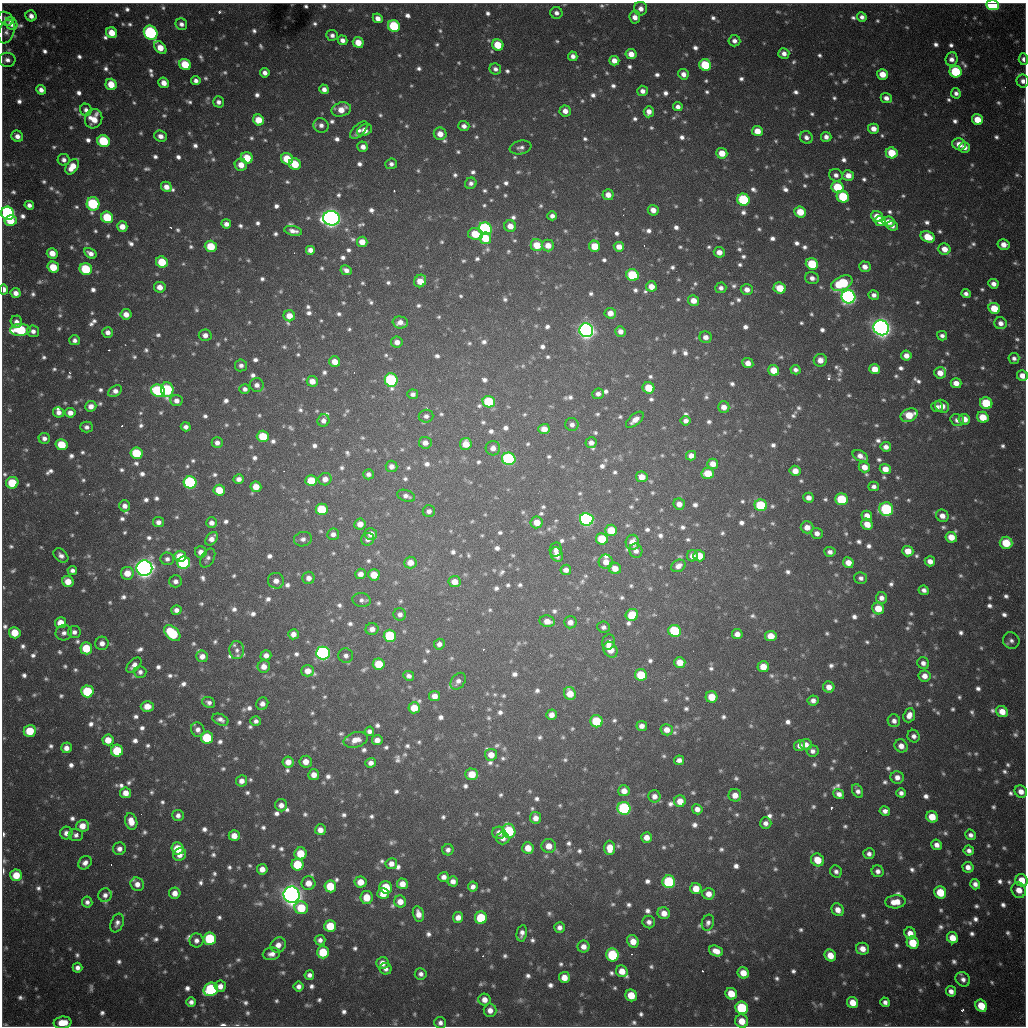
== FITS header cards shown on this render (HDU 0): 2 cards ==
NAXIS1  =                 1024 / length of data axis 1
NAXIS2  =                 1024 / length of data axis 2

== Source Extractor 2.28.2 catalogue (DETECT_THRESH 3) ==
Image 1024 x 1024 px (HDU 0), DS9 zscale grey, 1 PNG px = 1 image px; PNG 1028 x 1028 px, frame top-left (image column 1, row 1024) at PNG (2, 3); each listed source drawn as its Kron ellipse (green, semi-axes under 4 px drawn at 4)
Background 1030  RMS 26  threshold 77.9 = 3 sigma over >= 5 px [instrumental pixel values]
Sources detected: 1445; of the 1445, the 500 brightest by FLUX_AUTO listed and drawn (945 fainter detections omitted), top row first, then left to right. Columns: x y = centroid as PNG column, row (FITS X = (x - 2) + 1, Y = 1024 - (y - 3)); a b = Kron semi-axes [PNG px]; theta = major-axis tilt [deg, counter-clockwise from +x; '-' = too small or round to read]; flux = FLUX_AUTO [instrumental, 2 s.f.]
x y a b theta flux
992 5 6 5 - 2.1e+05
641 9 7 6 - 1.3e+04
556 13 6 6 - 8.2e+03
31 16 6 5 - 1.2e+04
635 17 6 5 - 1.5e+04
862 17 5 4 - 7.8e+03
378 18 5 4 - 1.3e+04
6 19 8 6 -33 9.3e+03
11 24 7 5 -53 2.0e+04
181 24 6 5 - 8.5e+03
394 26 6 5 - 1.1e+05
6 32 12 7 70 1.0e+04
112 33 6 5 - 2.9e+04
151 33 7 6 - 3.0e+05
332 35 5 5 - 7.8e+03
342 40 5 4 - 1.0e+04
734 41 6 5 - 9.5e+03
358 42 5 5 - 3.1e+04
498 45 6 5 - 5.2e+04
160 48 7 5 -49 3.0e+04
784 53 5 5 - 1.1e+04
631 54 5 5 - 2.1e+04
573 56 5 4 - 9.6e+03
952 59 7 6 - 1.1e+04
1023 59 6 4 -84 8.8e+03
7 60 8 7 - 9.7e+03
614 61 5 4 - 1.7e+04
185 64 6 5 - 6.7e+04
705 65 6 5 - 9.2e+04
495 69 6 5 - 7.9e+03
955 72 6 5 - 1.1e+05
265 73 5 4 - 9.7e+03
683 74 5 5 - 1.2e+04
882 74 5 5 - 2.8e+04
196 81 5 4 - 8.9e+03
1023 81 6 6 - 1.0e+04
164 83 5 5 - 1.8e+04
111 84 6 5 - 3.6e+04
324 89 5 4 - 1.1e+04
41 90 5 4 - 1.1e+04
642 91 5 5 - 1.1e+04
956 93 5 5 - 7.7e+03
886 98 6 5 - 1.1e+04
218 102 5 5 - 8.6e+03
678 107 5 4 - 9.4e+03
341 109 10 7 14 2.6e+04
86 110 6 6 - 7.4e+03
565 111 6 5 - 1.4e+04
649 112 5 5 - 1.4e+04
94 119 10 8 66 3.4e+04
258 120 5 5 - 3.9e+04
977 120 6 5 - 3.6e+04
321 125 8 7 - 9.9e+03
464 126 5 5 - 9.5e+03
873 129 5 5 - 1.7e+04
359 130 11 5 46 9.1e+03
365 130 8 5 23 1.9e+04
757 131 5 5 - 2.5e+04
440 134 6 6 - 2.1e+04
17 136 6 5 - 1.3e+04
160 136 6 5 - 1.2e+04
806 137 7 6 - 9.3e+03
826 137 5 5 - 9.6e+03
103 141 6 5 - 1.2e+05
959 144 7 6 - 1.9e+04
363 147 5 5 - 1.2e+04
964 147 5 5 - 1.1e+04
520 148 11 6 11 8.6e+03
722 153 5 5 - 3.2e+04
892 153 6 5 - 5.7e+04
247 158 6 5 - 5.0e+04
287 159 6 5 - 5.6e+04
64 160 6 6 - 8.5e+03
295 164 6 5 - 4.8e+04
391 164 6 5 - 7.4e+03
241 165 6 6 - 2.1e+04
72 167 8 5 55 2.9e+04
836 175 7 6 - 8.7e+03
848 175 6 5 - 1.7e+04
471 183 6 5 - 7.5e+03
166 187 5 5 - 1.6e+04
837 187 6 5 - 8.2e+04
608 195 5 5 - 1.7e+04
843 197 6 5 - 9.3e+04
743 200 6 6 - 1.4e+05
93 204 7 6 - 2.0e+05
29 205 5 4 - 8.7e+03
653 210 5 5 - 1.5e+04
800 212 6 5 - 4.2e+04
8 213 7 6 - 6.1e+05
552 216 5 4 - 8.5e+03
877 216 6 5 - 2.6e+04
107 217 6 5 - 9.2e+04
331 218 8 7 - 1.4e+06
11 221 6 5 - 4.1e+04
880 221 5 5 - 2.5e+04
889 222 6 5 - 2.0e+04
226 224 5 4 - 1.0e+04
122 226 5 5 - 2.0e+04
510 226 6 6 - 2.0e+04
892 226 5 4 - 7.8e+03
485 229 6 6 - 3.4e+05
293 231 9 4 -11 1.2e+04
475 234 7 6 - 4.8e+04
928 237 7 5 -22 3.9e+04
485 238 6 5 - 4.7e+04
362 242 5 5 - 2.4e+04
537 245 6 6 - 4.2e+04
548 245 6 6 - 2.0e+04
1003 245 6 5 - 1.6e+04
211 246 6 5 - 5.5e+04
595 246 5 5 - 4.1e+04
619 247 5 5 - 1.8e+04
944 249 6 5 - 2.1e+04
310 250 5 5 - 1.3e+04
719 252 5 5 - 1.5e+04
52 253 5 5 - 2.4e+04
90 253 7 4 -31 1.1e+04
162 262 6 5 - 5.9e+04
812 264 6 5 - 9.1e+04
53 267 6 5 - 4.7e+04
865 267 6 5 - 1.4e+04
86 269 6 5 - 1.1e+05
346 270 6 4 -27 1.1e+04
632 275 6 5 - 1.2e+05
812 278 7 6 - 9.8e+03
420 281 6 5 - 2.8e+04
842 283 11 6 25 1.4e+05
993 284 5 4 - 1.1e+04
651 286 5 5 - 2.2e+04
160 287 6 5 - 1.8e+04
721 288 5 5 - 8.6e+03
780 288 6 5 - 4.4e+04
4 289 5 4 - 1.2e+04
747 290 6 5 - 1.4e+04
16 293 5 5 - 1.2e+04
966 294 5 4 - 8.1e+03
874 295 5 4 - 9.2e+03
848 297 7 6 - 7.7e+05
693 300 5 5 - 2.1e+04
994 308 6 5 - 4.3e+04
610 313 5 5 - 1.7e+04
126 314 5 5 - 1.7e+04
289 316 6 5 - 2.5e+04
16 322 6 5 - 9.9e+03
400 322 7 6 - 1.4e+04
1001 323 6 6 - 1.3e+04
881 328 8 7 - 1.6e+06
20 330 10 6 2 1.5e+05
586 330 7 6 - 1.1e+06
33 331 6 5 - 9.4e+03
620 331 5 5 - 1.1e+04
108 332 5 5 - 1.1e+04
205 335 6 6 - 1.1e+04
942 336 5 4 - 7.4e+03
706 337 6 6 - 1.2e+04
75 340 5 5 - 7.6e+03
397 342 6 5 - 1.2e+04
906 355 5 4 - 1.5e+04
1014 358 5 5 - 7.5e+03
820 360 6 6 - 1.6e+04
335 362 5 5 - 2.3e+04
748 363 6 5 - 1.7e+04
241 365 6 6 - 8.1e+03
875 369 5 5 - 2.6e+04
774 370 6 5 - 3.6e+04
795 370 5 4 - 7.5e+03
940 373 6 5 - 2.0e+04
1022 376 5 5 - 1.8e+04
391 380 7 6 - 2.7e+05
312 381 5 5 - 1.8e+04
956 383 5 5 - 1.7e+04
257 385 7 7 - 1.0e+04
649 388 6 5 - 5.0e+04
245 389 5 5 - 7.5e+03
167 390 7 6 - 2.0e+05
115 391 7 5 35 1.1e+04
158 391 7 6 - 2.0e+05
413 394 5 4 - 7.5e+03
598 394 6 5 - 8.5e+03
176 401 6 5 - 1.1e+04
489 402 6 6 - 1.1e+05
986 403 6 5 - 8.9e+04
91 406 5 5 - 1.4e+04
942 406 7 6 - 1.7e+04
724 407 5 5 - 1.6e+04
937 407 6 5 - 8.1e+03
58 412 5 5 - 1.0e+04
70 413 5 5 - 1.4e+04
909 415 9 6 22 4.5e+04
426 416 7 6 - 7.9e+03
983 417 6 5 - 4.2e+04
964 419 6 5 - 2.0e+04
635 420 10 5 41 1.6e+04
957 420 7 6 - 9.5e+03
323 421 6 6 - 9.8e+03
686 421 5 4 - 9.3e+03
572 425 6 6 - 8.3e+03
87 427 6 5 - 7.7e+03
186 427 5 4 - 8.6e+03
544 429 6 5 - 2.2e+04
263 436 6 5 - 6.4e+04
44 438 5 5 - 9.0e+03
217 443 5 5 - 9.6e+03
425 443 6 6 - 1.3e+04
591 443 5 5 - 1.1e+04
466 444 6 5 - 3.0e+04
62 445 6 5 - 5.8e+04
886 447 5 4 - 1.1e+04
493 448 7 7 - 1.1e+04
136 453 6 6 - 8.8e+04
691 456 5 5 - 1.4e+04
860 456 8 5 -27 1.4e+04
509 459 7 6 - 3.0e+05
713 464 5 5 - 2.0e+04
392 466 6 5 - 1.1e+04
864 467 6 5 - 1.8e+04
885 469 5 5 - 2.1e+04
795 471 5 5 - 1.9e+04
708 473 6 5 - 4.6e+04
368 474 5 5 - 8.0e+03
642 477 5 5 - 2.1e+04
239 479 5 4 - 1.0e+04
325 479 6 6 - 1.3e+04
311 481 6 5 - 5.2e+04
190 482 6 6 - 3.1e+05
12 483 6 6 - 7.1e+04
874 486 5 4 - 7.6e+03
256 487 5 5 - 2.6e+04
219 490 6 5 - 4.5e+04
406 496 9 5 -19 9.2e+03
808 498 5 5 - 1.1e+04
841 499 6 6 - 9.8e+04
679 504 6 5 - 1.3e+04
761 505 6 6 - 1.2e+05
125 506 5 5 - 1.1e+04
322 509 6 6 - 9.0e+04
886 509 7 7 - 2.1e+05
429 511 6 6 - 8.5e+03
867 516 5 5 - 1.8e+04
942 516 6 6 - 1.5e+04
587 519 7 6 - 5.1e+05
158 522 5 5 - 9.9e+03
537 522 6 6 - 2.7e+04
211 523 5 5 - 1.1e+04
360 524 6 5 - 1.6e+04
867 524 6 5 - 2.4e+04
807 527 6 6 - 1.7e+04
611 530 6 5 - 4.8e+04
817 533 6 5 - 1.1e+04
333 534 6 5 - 9.4e+03
371 534 6 6 - 1.6e+04
951 537 6 5 - 2.8e+04
212 539 7 5 50 1.4e+04
303 539 9 7 15 8.6e+03
368 539 6 6 - 9.5e+03
602 539 6 5 - 6.2e+04
632 542 7 6 - 2.3e+04
1006 543 6 6 - 6.0e+04
556 550 7 6 - 9.7e+03
636 551 7 6 - 9.9e+03
908 551 5 5 - 2.4e+04
201 552 6 5 - 1.4e+04
830 552 5 5 - 8.8e+03
61 555 8 6 -41 8.8e+03
557 555 7 6 - 1.8e+04
180 556 6 5 - 3.7e+04
692 556 5 5 - 1.4e+04
699 556 6 5 - 3.9e+04
208 558 10 6 60 7.6e+03
167 559 7 6 - 7.8e+03
930 561 5 5 - 1.4e+04
606 562 7 7 - 1.7e+04
184 563 6 6 - 2.2e+05
410 563 6 6 - 2.0e+04
848 563 5 5 - 2.0e+04
678 566 7 6 - 1.2e+04
144 568 8 7 - 1.5e+06
615 568 6 5 - 2.0e+04
72 570 5 4 - 7.8e+03
566 570 5 5 - 1.1e+04
127 573 6 6 - 2.9e+04
361 574 5 5 - 1.2e+04
374 575 6 5 - 3.4e+04
309 578 6 6 - 1.1e+04
861 578 6 5 - 7.7e+03
68 581 6 5 - 2.6e+04
175 581 6 6 - 8.7e+03
276 581 8 7 - 1.4e+04
455 582 6 5 - 2.0e+04
924 590 5 4 - 8.3e+03
881 598 6 5 - 1.2e+04
362 600 9 7 -9 7.9e+03
878 608 6 6 - 3.5e+04
176 610 5 4 - 9.5e+03
400 614 6 6 - 8.5e+03
632 615 6 6 - 5.4e+04
547 621 8 5 -10 1.9e+04
570 622 6 6 - 1.3e+04
61 623 5 5 - 2.7e+04
604 627 6 5 - 7.5e+03
372 629 6 6 - 1.2e+04
675 631 6 6 - 1.2e+05
74 632 6 6 - 8.1e+03
15 633 6 5 - 4.3e+04
64 633 8 7 - 8.8e+03
172 633 10 6 -43 1.2e+05
293 634 5 5 - 1.3e+04
737 634 5 5 - 1.4e+04
390 636 6 6 - 1.2e+05
771 636 6 5 - 2.9e+04
1011 640 8 8 - 7.9e+03
609 642 8 6 72 1.3e+04
102 643 6 6 - 1.2e+04
439 644 5 5 - 9.4e+03
86 648 6 6 - 6.2e+04
237 650 9 7 -87 8.3e+03
610 650 8 6 -59 3.0e+04
323 653 6 6 - 5.4e+05
266 655 5 5 - 1.1e+04
202 656 6 6 - 1.4e+04
346 656 7 7 - 7.6e+03
680 662 5 5 - 2.8e+04
923 663 6 5 - 9.5e+03
379 664 6 5 - 6.1e+04
134 665 9 5 45 1.2e+04
264 666 6 6 - 1.6e+04
763 667 6 5 - 2.9e+04
308 671 6 5 - 1.8e+04
140 672 6 6 - 7.8e+03
641 675 6 6 - 6.7e+04
409 676 5 5 - 8.0e+03
924 676 6 5 - 1.4e+04
458 681 9 6 53 9.5e+03
829 687 6 5 - 1.6e+04
87 691 6 6 - 1.1e+05
570 693 7 6 - 2.9e+04
435 696 5 5 - 1.6e+04
712 697 6 5 - 3.8e+04
813 700 5 5 - 9.6e+03
209 702 6 5 - 7.6e+03
262 704 6 6 - 1.1e+04
147 706 6 5 - 2.0e+04
414 708 6 5 - 3.7e+04
1002 712 6 5 - 2.5e+04
551 715 5 5 - 1.4e+04
909 715 7 5 71 1.5e+04
220 720 8 5 -24 9.7e+03
256 721 5 5 - 7.6e+03
596 721 6 6 - 9.2e+04
894 721 6 6 - 9.6e+03
642 726 5 5 - 1.1e+04
198 730 7 6 - 1.1e+04
667 730 6 6 - 1.6e+04
30 731 6 6 - 6.2e+04
369 731 5 4 - 7.6e+03
914 736 6 6 - 8.4e+03
207 738 6 6 - 9.8e+04
108 740 5 5 - 2.7e+04
356 740 12 7 15 2.1e+04
377 740 5 5 - 1.5e+04
806 744 6 5 - 1.2e+04
800 746 5 5 - 1.1e+04
901 746 7 6 - 1.5e+04
66 748 5 5 - 1.3e+04
117 751 6 6 - 8.8e+04
812 751 6 5 - 8.2e+03
491 755 6 6 - 2.2e+04
679 760 5 5 - 9.9e+03
288 762 6 5 - 1.8e+04
306 762 6 6 - 1.9e+04
371 763 5 5 - 1.0e+04
472 774 6 5 - 3.7e+04
314 775 5 5 - 1.6e+04
897 777 6 6 - 1.2e+04
242 781 6 5 - 1.2e+04
624 791 5 5 - 1.8e+04
858 791 7 5 -61 8.8e+03
1021 791 6 6 - 1.5e+04
125 793 5 5 - 1.9e+04
901 793 5 4 - 7.8e+03
839 794 6 4 -37 1.1e+04
735 795 6 6 - 1.9e+04
654 796 6 6 - 1.2e+04
680 801 6 6 - 2.5e+04
281 805 6 6 - 1.2e+04
624 808 6 6 - 2.5e+05
697 809 5 5 - 1.1e+04
885 811 5 4 - 9.3e+03
178 815 6 5 - 8.6e+03
932 817 6 5 - 3.8e+04
535 818 6 5 - 1.4e+04
131 821 8 6 -74 2.5e+04
766 823 6 5 - 9.4e+03
82 826 6 6 - 2.2e+04
320 830 5 5 - 1.5e+04
509 831 7 6 - 1.5e+05
66 833 6 6 - 1.2e+04
499 833 6 6 - 1.2e+04
76 835 7 6 - 7.8e+03
970 835 5 5 - 8.7e+03
234 836 5 5 - 2.0e+04
647 837 5 5 - 1.8e+04
503 838 6 6 - 1.0e+04
937 845 5 5 - 1.2e+04
549 846 7 7 - 2.1e+04
178 848 6 6 - 5.2e+04
528 848 6 5 - 2.7e+04
610 848 7 5 90 2.8e+04
119 849 6 6 - 1.1e+04
448 850 6 5 - 8.2e+03
969 850 5 5 - 8.4e+03
301 853 6 6 - 5.2e+04
180 854 7 6 - 1.7e+04
869 854 5 5 - 8.5e+03
818 860 7 6 - 3.9e+04
85 863 7 6 - 1.1e+04
297 864 6 6 - 7.7e+04
391 864 6 5 - 1.3e+04
968 867 5 5 - 1.3e+04
262 869 5 5 - 1.5e+04
836 871 6 5 - 7.6e+03
878 871 6 6 - 9.5e+03
16 875 6 6 - 4.0e+04
444 877 5 5 - 1.0e+04
1022 880 6 6 - 3.3e+04
453 881 5 5 - 1.1e+04
360 882 6 5 - 2.6e+04
669 882 6 6 - 1.8e+05
308 883 7 7 - 2.2e+04
137 884 7 6 - 1.4e+04
402 884 5 5 - 2.1e+04
975 884 5 5 - 1.0e+04
330 886 6 6 - 6.3e+04
386 887 6 6 - 6.1e+04
473 887 5 5 - 9.0e+03
696 889 5 5 - 3.0e+04
1019 890 8 7 - 2.2e+04
940 892 6 6 - 5.3e+04
175 893 6 5 - 1.5e+04
383 893 6 5 - 2.9e+04
708 894 6 6 - 1.7e+04
105 895 7 6 - 8.8e+03
292 895 8 8 - 1.9e+06
367 897 6 6 - 3.4e+04
400 901 6 6 - 2.0e+04
87 902 5 5 - 7.9e+03
895 902 10 6 5 2.9e+04
301 908 7 6 - 6.3e+04
838 910 7 5 -47 1.7e+04
664 913 6 5 - 1.8e+04
418 914 8 5 -77 1.6e+04
458 917 5 5 - 1.4e+04
481 918 6 6 - 1.0e+05
649 922 6 6 - 8.9e+03
117 923 10 6 67 8.7e+03
708 923 8 6 73 7.6e+03
330 926 6 6 - 5.8e+04
559 927 5 5 - 9.9e+03
522 933 8 5 79 9.3e+03
910 933 6 5 - 1.9e+04
952 938 6 5 - 2.8e+04
210 939 6 6 - 1.5e+05
196 940 7 7 - 9.7e+03
320 940 5 5 - 8.3e+03
633 941 6 5 - 2.5e+04
913 943 6 5 - 5.8e+04
278 945 8 7 - 1.5e+04
583 947 6 6 - 1.4e+04
862 949 6 6 - 1.8e+04
716 951 7 5 -20 1.9e+04
323 952 6 6 - 7.0e+04
271 954 9 6 7 1.2e+04
612 955 6 6 - 1.4e+05
830 955 6 5 - 2.7e+04
382 963 6 6 - 1.6e+04
77 968 5 5 - 9.6e+03
386 969 6 6 - 7.4e+03
622 971 6 5 - 2.4e+04
743 973 6 5 - 2.6e+04
421 974 6 6 - 8.0e+03
309 975 5 5 - 8.5e+03
564 977 5 5 - 2.4e+04
963 979 8 6 -45 9.9e+03
220 986 6 5 - 1.3e+04
299 986 5 5 - 9.2e+03
211 989 7 6 - 2.3e+05
951 991 5 5 - 1.1e+04
731 994 6 5 - 4.1e+04
631 995 6 5 - 4.1e+04
484 1000 6 6 - 1.6e+04
191 1002 5 5 - 8.5e+03
885 1002 5 4 - 8.1e+03
853 1003 6 5 - 3.0e+04
981 1006 6 5 - 4.6e+04
742 1008 6 6 - 1.7e+05
490 1010 7 6 - 1.4e+04
742 1021 7 6 - 3.0e+04
62 1023 9 6 6 4.0e+04
440 1023 6 6 - 8.4e+03
At the frame edge (FLAGS 8, measured only in part): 7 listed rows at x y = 992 5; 1023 59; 1023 81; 4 289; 1022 376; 1022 880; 62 1023
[945 fainter detections neither listed nor drawn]

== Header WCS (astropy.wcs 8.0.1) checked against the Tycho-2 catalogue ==
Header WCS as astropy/WCSLIB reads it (CRVAL/CRPIX/CD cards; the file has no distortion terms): RA---TAN/DEC--TAN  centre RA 19:04:12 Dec -20:34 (286.05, -20.56 deg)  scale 1.18 arcsec/px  FOV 20.1' x 20.2'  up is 0 deg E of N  parity flipped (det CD > 0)
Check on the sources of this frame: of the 60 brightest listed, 18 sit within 1.9 arcsec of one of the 22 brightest Tycho-2 stars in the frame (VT <= 11.99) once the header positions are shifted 0.21 arcsec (0.07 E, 0.20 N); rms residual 0.64 arcsec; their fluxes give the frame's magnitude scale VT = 25.14 - 2.5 log10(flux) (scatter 0.29 mag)
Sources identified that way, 18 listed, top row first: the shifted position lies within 1.9 arcsec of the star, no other Tycho-2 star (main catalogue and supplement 1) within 3.8 arcsec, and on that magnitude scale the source's flux lands within +1.5 / -3 mag of the star's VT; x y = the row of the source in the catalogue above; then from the Tycho-2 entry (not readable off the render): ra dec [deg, ICRS J2000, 3 dp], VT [Tycho-2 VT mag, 2 dp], TYC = Tycho-2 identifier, HIP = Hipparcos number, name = IAU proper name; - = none
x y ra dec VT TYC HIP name
992 5 286.217 -20.394 11.45 6291-2348-1 - -
151 33 285.922 -20.401 11.84 6290-1553-1 - -
103 141 285.906 -20.437 11.70 6290-1190-1 - -
93 204 285.902 -20.457 11.63 6290-1914-1 - -
8 213 285.872 -20.460 10.93 6290-2349-1 - -
485 229 286.039 -20.466 11.64 6291-2563-1 - -
848 297 286.166 -20.490 11.06 6291-1861-1 - -
881 328 286.177 -20.500 9.72 6291-280-1 - -
586 330 286.074 -20.500 10.56 6291-2482-1 - -
391 380 286.006 -20.516 11.38 6291-2555-1 - -
190 482 285.935 -20.549 11.40 6290-1670-1 - -
587 519 286.074 -20.562 10.72 6291-940-1 - -
144 568 285.919 -20.577 9.38 6290-1734-1 - -
323 653 285.981 -20.605 11.19 6290-1602-1 - -
624 808 286.086 -20.657 11.94 6295-2470-1 - -
669 882 286.102 -20.681 11.90 6295-452-1 - -
292 895 285.970 -20.684 9.47 6294-85-1 - -
612 955 286.082 -20.705 11.99 6295-205-1 - -